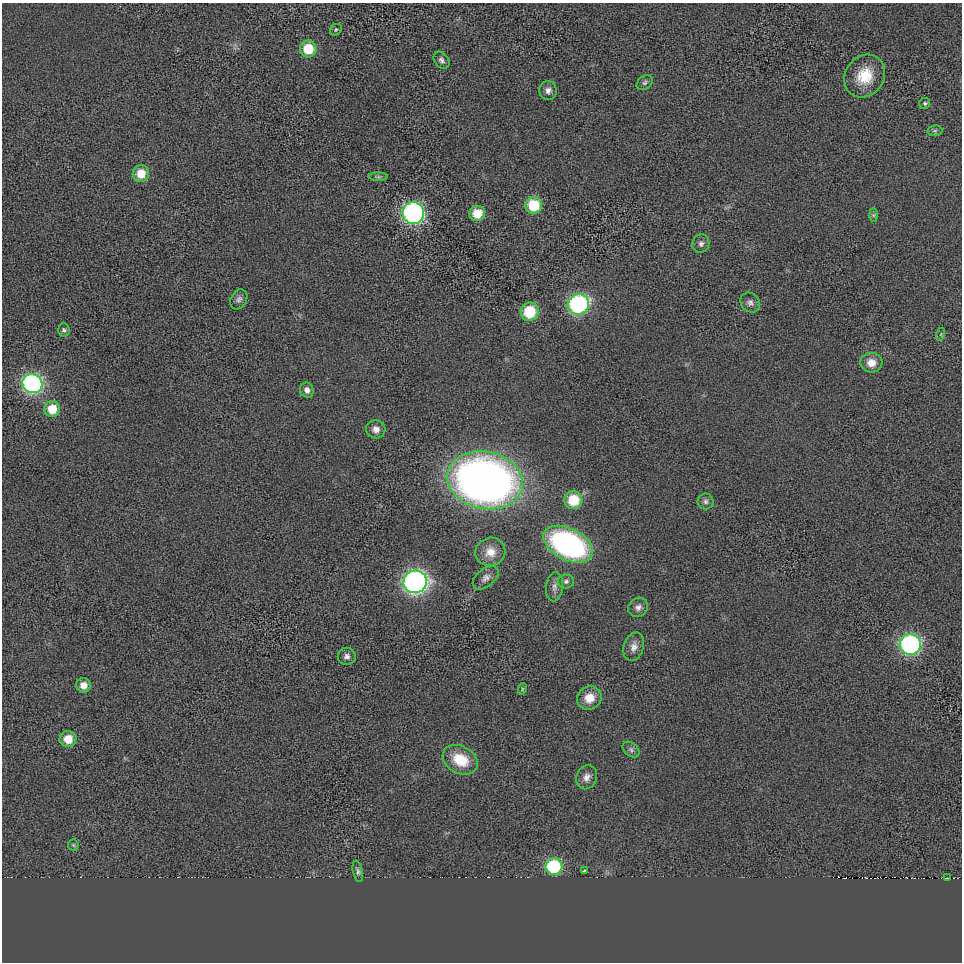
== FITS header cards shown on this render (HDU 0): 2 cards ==
NAXIS1  =                  960 / length of data axis 1
NAXIS2  =                  960 / length of data axis 2

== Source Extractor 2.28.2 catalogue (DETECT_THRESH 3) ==
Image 960 x 960 px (HDU 0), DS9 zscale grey, 1 PNG px = 1 image px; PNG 964 x 964 px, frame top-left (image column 1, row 960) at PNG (2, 3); each listed source drawn as its Kron ellipse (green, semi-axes under 4 px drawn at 4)
Background 1.1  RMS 180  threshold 533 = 3 sigma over >= 5 px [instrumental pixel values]
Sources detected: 51; all 51 listed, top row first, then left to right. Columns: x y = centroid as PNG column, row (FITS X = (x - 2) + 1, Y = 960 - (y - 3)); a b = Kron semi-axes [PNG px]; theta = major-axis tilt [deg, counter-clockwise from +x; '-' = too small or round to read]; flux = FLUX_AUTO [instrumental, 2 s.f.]
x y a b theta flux
336 30 6 5 - 1.8e+04
308 49 8 8 - 3.5e+05
441 60 9 7 -54 4.0e+04
865 76 22 19 56 3.8e+05
645 83 9 6 39 3.0e+04
548 90 9 8 - 5.9e+04
925 103 6 5 - 2.2e+04
935 131 7 5 8 2.3e+04
141 174 8 8 - 2.3e+05
378 177 9 4 0 2.3e+04
534 205 8 8 - 4.8e+05
413 213 11 10 - 3.4e+06
477 213 8 7 - 2.6e+05
874 215 7 4 -89 2.0e+04
701 244 9 8 - 4.5e+04
239 299 10 8 61 4.4e+04
750 302 11 9 -46 5.3e+04
578 304 11 10 - 2.0e+06
530 312 9 9 - 5.1e+05
64 330 6 6 - 2.6e+04
941 334 6 4 72 1.8e+04
871 363 11 10 - 1.3e+05
32 384 10 9 - 2.8e+06
307 390 7 6 - 5.9e+04
52 409 8 8 - 2.9e+05
376 429 9 9 - 7.9e+04
485 480 38 28 -12 9.3e+06
573 500 9 9 - 4.0e+05
706 502 8 8 - 4.1e+04
568 544 26 16 -26 3.1e+06
490 552 15 14 - 1.6e+05
486 578 15 9 40 7.0e+04
566 581 8 7 - 3.6e+04
415 582 12 11 - 5.2e+06
554 587 15 8 83 7.3e+04
638 607 10 9 - 6.4e+04
910 644 10 10 - 2.7e+06
634 647 14 10 73 9.1e+04
347 656 9 8 - 5.3e+04
83 685 7 7 - 1.1e+05
522 689 6 3 72 1.4e+04
589 698 12 11 - 1.9e+05
68 739 8 8 - 1.9e+05
631 750 9 6 -40 3.5e+04
460 760 19 13 -29 3.8e+05
587 777 12 10 66 8.2e+04
73 845 6 5 - 1.7e+04
554 866 8 8 - 1.0e+06
584 870 3 2 - 1.3e+04
358 871 11 5 -79 3.1e+04
947 878 4 2 - 8.2e+03